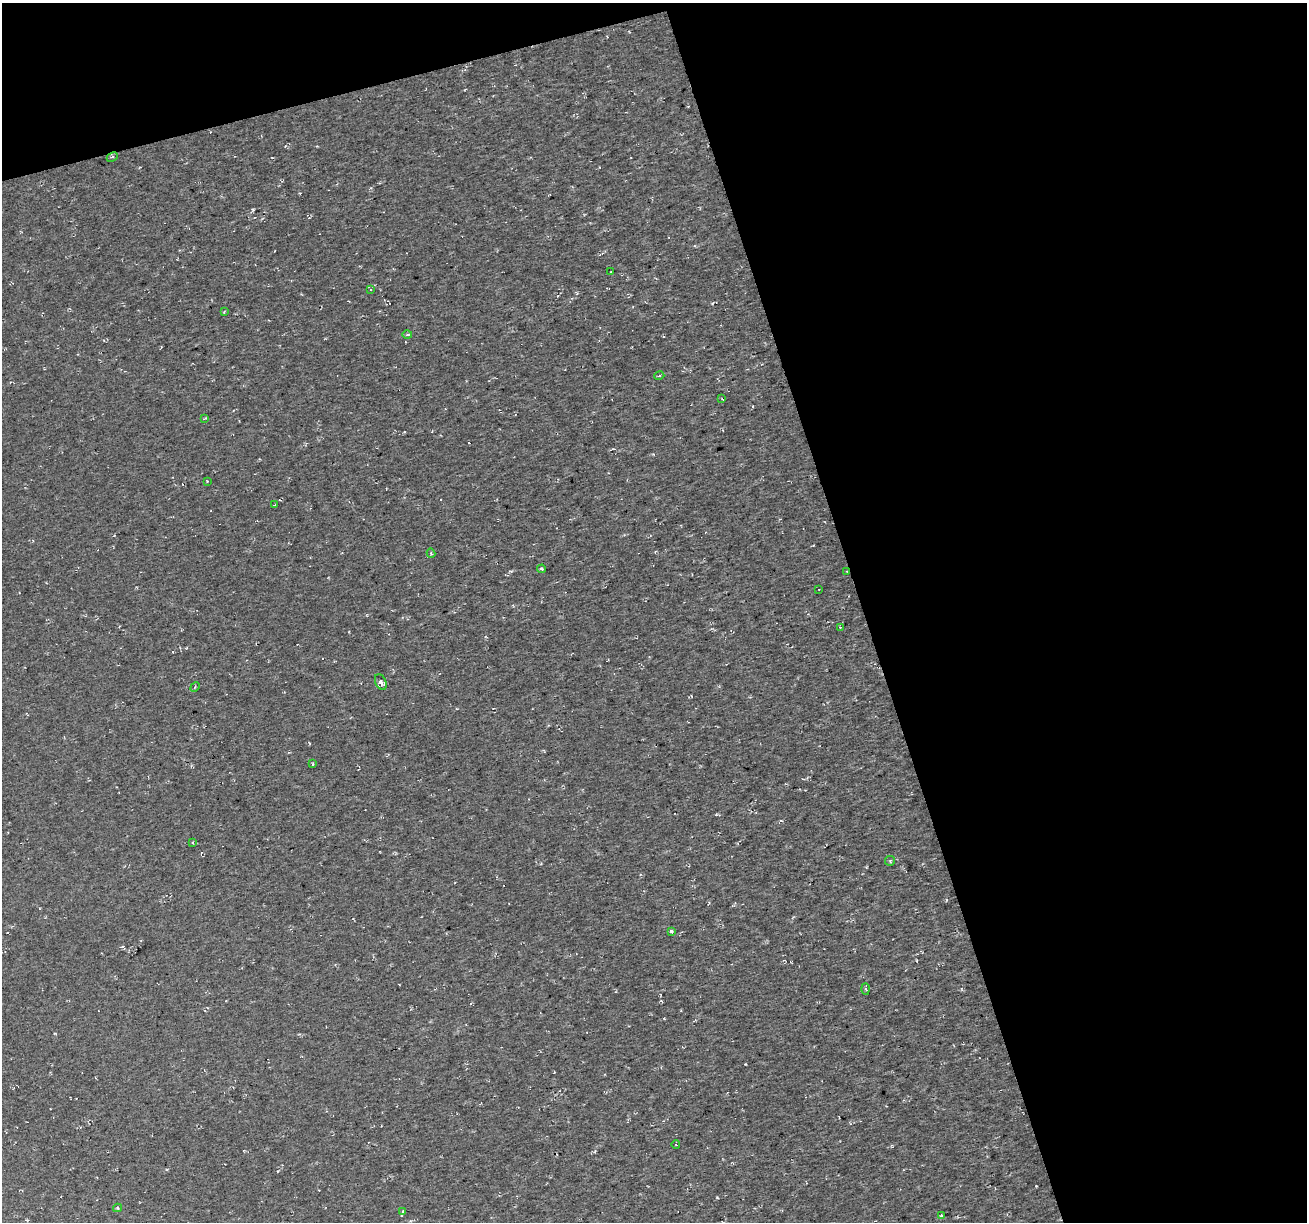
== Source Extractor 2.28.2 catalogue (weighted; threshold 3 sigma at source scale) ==
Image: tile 2 of 2 x 2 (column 2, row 1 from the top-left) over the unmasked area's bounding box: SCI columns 1305-2609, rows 1270-2489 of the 2609 x 2523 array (HDU 1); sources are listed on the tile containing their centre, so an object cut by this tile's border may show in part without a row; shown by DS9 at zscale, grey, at full resolution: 1 PNG px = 1 image px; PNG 1309 x 1224 px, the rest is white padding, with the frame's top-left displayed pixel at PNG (2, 3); every listed detection drawn as its Kron ellipse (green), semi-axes under 4 PNG px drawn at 4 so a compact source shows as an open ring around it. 38% of this frame is shown black and not used: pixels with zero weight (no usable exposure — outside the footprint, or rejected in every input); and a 3 px margin inside the footprint's outer edge (the drizzle kernel's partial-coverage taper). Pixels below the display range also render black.
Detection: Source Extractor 2.28.2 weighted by HDU 2 'WHT'; one run over the whole footprint, this tile lists its part. Background 0.00373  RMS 0.0089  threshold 0.04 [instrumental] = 3 sigma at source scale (4.5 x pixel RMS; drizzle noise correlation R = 1.50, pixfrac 1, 0.0396/0.0396 arcsec/px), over >= 5 px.
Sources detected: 31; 5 cosmic-ray / hot-pixel residue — neither listed nor drawn; the other 26 listed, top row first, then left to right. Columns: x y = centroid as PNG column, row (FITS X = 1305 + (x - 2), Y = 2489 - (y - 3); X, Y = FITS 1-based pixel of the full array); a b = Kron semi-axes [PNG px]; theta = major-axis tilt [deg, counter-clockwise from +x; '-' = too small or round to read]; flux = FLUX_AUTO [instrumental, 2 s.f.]
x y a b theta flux
112 157 6 3 26 1.3
611 272 3 2 - 0.63
370 290 3 3 - 3.5
224 312 3 2 - 0.7
407 334 5 3 - 1.1
659 376 5 3 - 0.96
722 399 3 2 - 0.68
205 418 4 2 - 0.63
207 481 2 2 - 0.64
274 505 3 2 - 0.62
431 553 4 3 - 0.82
542 569 4 3 - 1.5
847 572 4 2 - 0.65
819 589 3 2 - 0.58
840 627 2 2 - 0.63
381 682 8 5 -64 2.8
195 687 5 3 - 0.94
313 764 3 2 - 0.97
193 842 4 2 - 0.63
890 861 5 5 - 1.1
671 931 3 3 - 1.4
866 989 5 3 - 1.1
676 1145 4 2 - 0.52
117 1208 4 4 - 0.95
402 1211 3 3 - 4.3
941 1216 4 3 - 1.3
Unlisted compact peaks at least as high as the median listed source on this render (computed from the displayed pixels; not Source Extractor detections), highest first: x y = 717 1197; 1036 1186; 253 209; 745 1064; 712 303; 278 1171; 716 814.